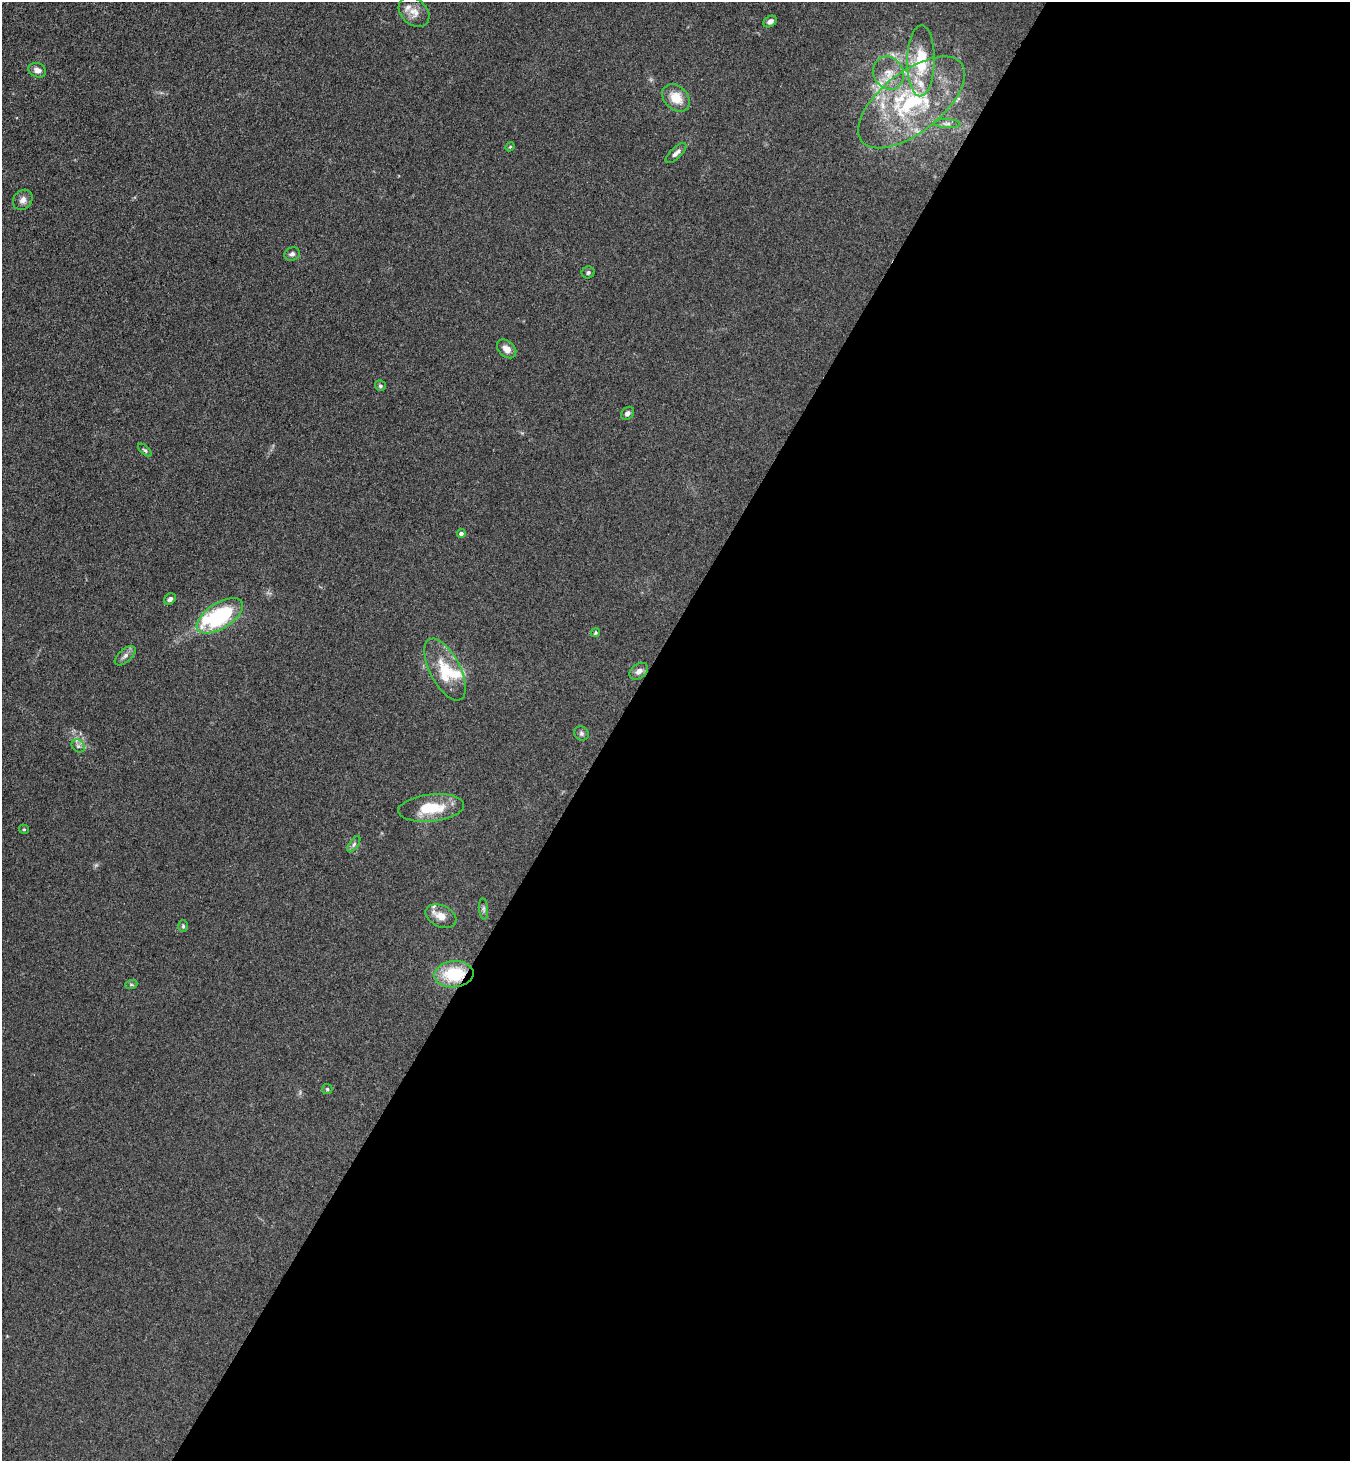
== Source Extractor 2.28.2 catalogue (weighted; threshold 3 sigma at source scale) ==
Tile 12 of 4 x 4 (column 4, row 3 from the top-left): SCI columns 4243-5590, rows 1495-2953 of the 5929 x 5908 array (HDU 1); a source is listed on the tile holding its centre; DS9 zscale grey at full resolution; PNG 1352 x 1463 px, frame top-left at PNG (2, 2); each listed source drawn as its Kron ellipse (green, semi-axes under 4 px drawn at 4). Shown black and unused: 55% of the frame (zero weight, under 3 of 4 exposures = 5% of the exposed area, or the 3 px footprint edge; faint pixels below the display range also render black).
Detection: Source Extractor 2.28.2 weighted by HDU 2 'WHT'; one run over the whole footprint, this tile lists its part. Background 0.184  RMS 0.0086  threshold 0.0387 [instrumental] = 3 sigma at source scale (4.5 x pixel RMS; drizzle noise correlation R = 1.50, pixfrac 1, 0.05/0.05 arcsec/px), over >= 5 px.
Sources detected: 45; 10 inside a brighter listed object's ellipse — not listed separately; the other 35 listed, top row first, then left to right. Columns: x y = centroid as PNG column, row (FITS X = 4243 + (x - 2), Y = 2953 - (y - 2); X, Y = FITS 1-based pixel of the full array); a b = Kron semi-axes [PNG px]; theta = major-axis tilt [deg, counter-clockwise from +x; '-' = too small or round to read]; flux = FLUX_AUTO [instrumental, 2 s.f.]
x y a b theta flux
414 12 17 13 -42 8.7
770 21 7 5 35 3.5
921 61 35 14 88 35
37 70 9 7 -22 4.4
888 73 17 15 -59 14
676 98 15 11 -44 15
911 102 63 30 38 99
947 123 13 4 -3 3
510 147 5 4 - 0.85
676 153 13 5 44 3.8
23 200 11 9 51 4.5
292 254 8 6 21 2.7
588 273 6 6 - 1.9
507 349 11 7 -42 6.9
380 386 5 5 - 1.7
627 413 7 5 45 2.9
145 450 8 4 -44 1.4
461 534 4 4 - 3
170 599 6 5 - 2.7
220 616 26 12 32 85
595 633 5 4 - 1.3
125 656 12 6 40 3.6
445 669 34 15 -62 26
639 671 10 7 37 4.5
581 733 7 6 - 2.3
78 746 7 5 -45 2.1
431 808 33 13 6 30
24 829 5 4 - 0.95
354 844 9 4 55 2.2
484 909 11 4 -85 2
441 916 16 10 -25 9.2
183 926 6 5 - 1.4
454 974 19 13 6 39
131 985 6 4 19 1.2
327 1089 5 5 - 1.3
Overlapping masked pixels (flux is a lower limit): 1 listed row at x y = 454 974